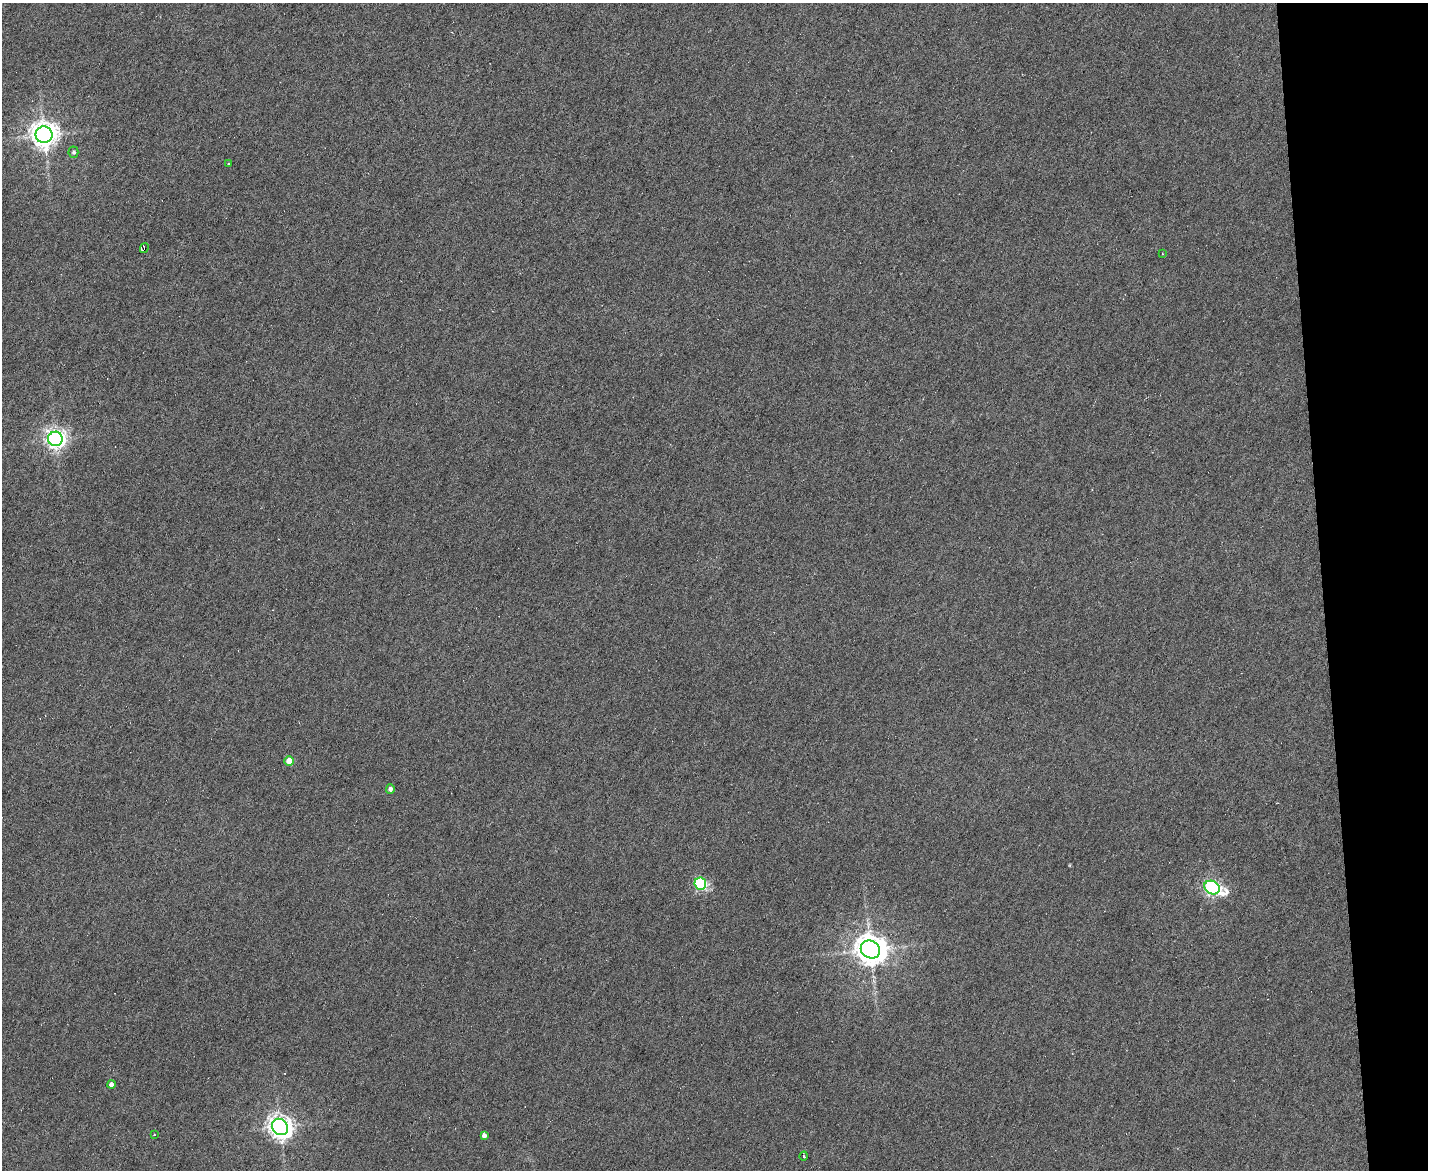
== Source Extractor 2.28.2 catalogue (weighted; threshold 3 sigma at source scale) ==
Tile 9 of 3 x 4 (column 3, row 3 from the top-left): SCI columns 3092-4517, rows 1169-2336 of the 4649 x 4671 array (HDU 1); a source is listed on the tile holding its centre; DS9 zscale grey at full resolution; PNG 1430 x 1172 px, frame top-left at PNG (2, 3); each listed source drawn as its Kron ellipse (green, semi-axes under 4 px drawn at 4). Shown black and unused: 7% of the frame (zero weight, under 4 of 8 exposures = <1% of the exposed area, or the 3 px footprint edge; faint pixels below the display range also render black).
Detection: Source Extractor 2.28.2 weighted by HDU 2 'WHT'; one run over the whole footprint, this tile lists its part. Background 0.00302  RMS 0.004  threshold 0.0164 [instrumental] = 3 sigma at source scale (4.09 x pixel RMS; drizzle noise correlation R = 1.36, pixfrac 0.8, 0.05/0.05 arcsec/px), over >= 5 px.
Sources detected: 16; all 16 listed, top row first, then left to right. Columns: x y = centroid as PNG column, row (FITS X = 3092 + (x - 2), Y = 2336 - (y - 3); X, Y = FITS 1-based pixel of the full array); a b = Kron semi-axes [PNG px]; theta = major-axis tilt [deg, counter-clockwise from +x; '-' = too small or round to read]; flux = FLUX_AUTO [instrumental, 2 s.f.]
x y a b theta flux
44 135 8 8 - 400
73 152 5 5 - 0.78
229 164 3 3 - 0.34
144 248 5 3 - 10
1163 254 3 2 - 0.47
55 439 7 7 - 200
289 761 5 4 - 5.1
390 789 4 4 - 1.2
700 884 6 5 - 43
1212 888 8 6 -26 93
870 950 10 8 -31 600
111 1085 4 4 - 1.8
280 1127 9 7 -49 290
154 1135 2 2 - 0.33
484 1135 4 4 - 1.4
804 1156 4 3 - 0.4
Overlapping masked pixels (flux is a lower limit): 1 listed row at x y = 144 248